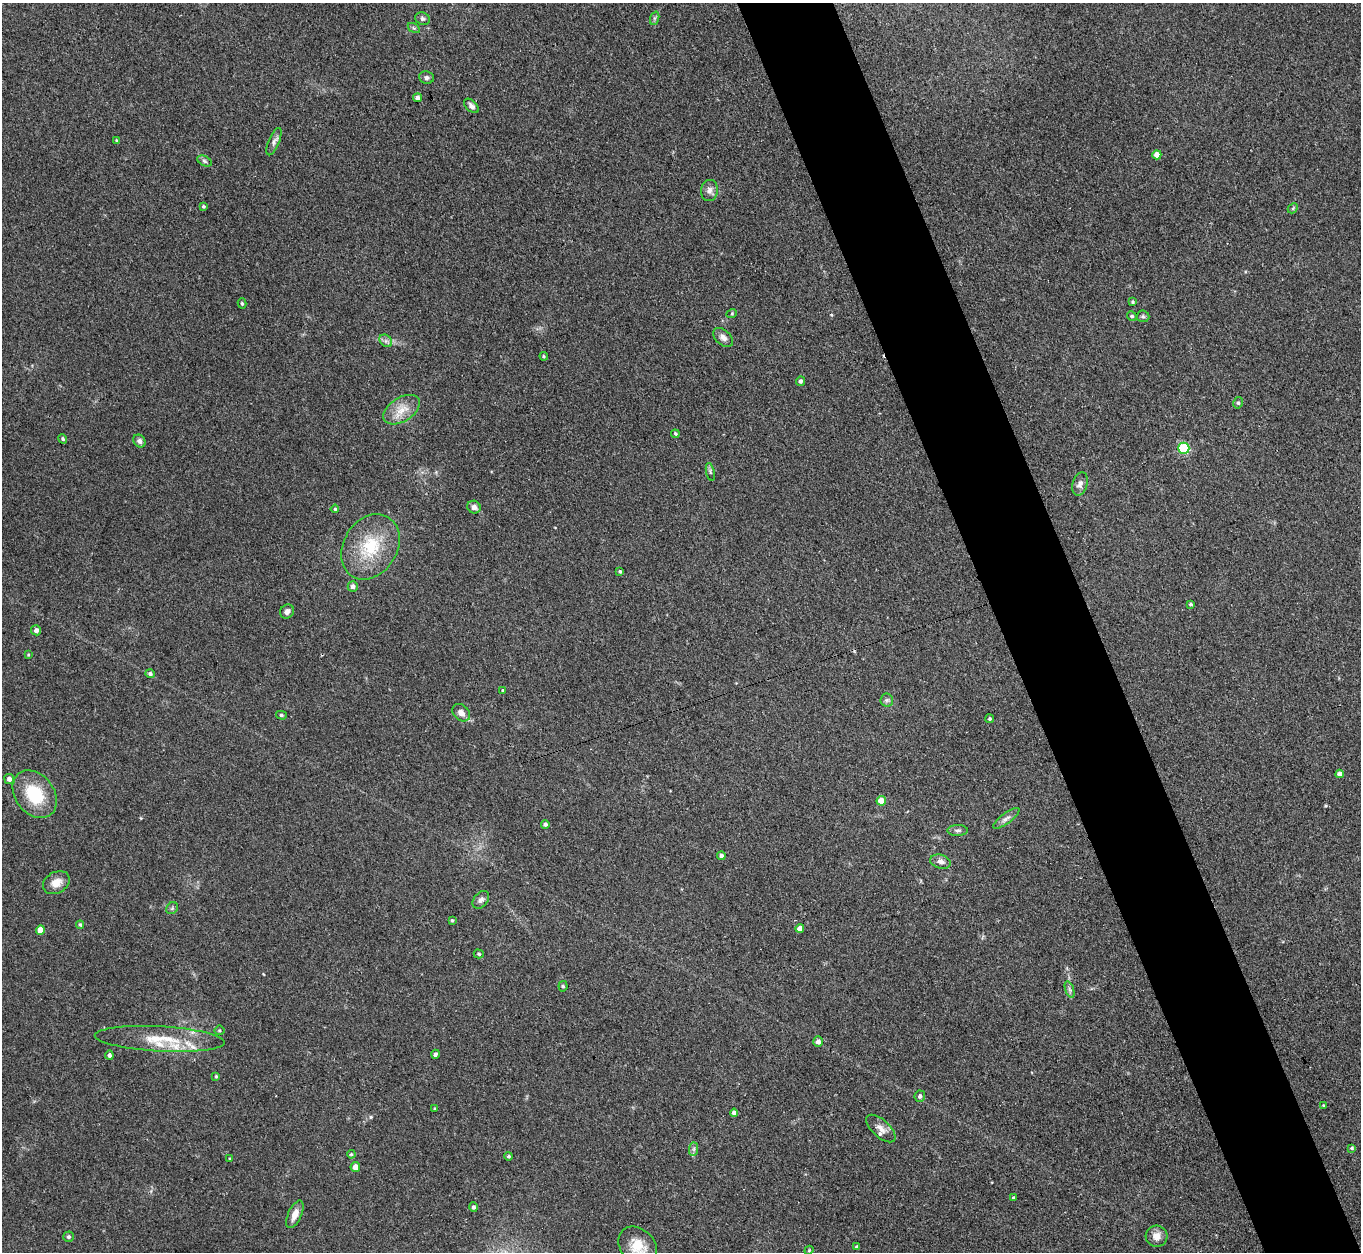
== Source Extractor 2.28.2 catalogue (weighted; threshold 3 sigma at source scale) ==
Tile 6 of 4 x 4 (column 2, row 2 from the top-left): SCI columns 1397-2755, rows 2810-4059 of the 5509 x 5488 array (HDU 1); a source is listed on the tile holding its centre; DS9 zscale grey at full resolution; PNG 1363 x 1254 px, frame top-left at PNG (2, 3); each listed source drawn as its Kron ellipse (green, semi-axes under 4 px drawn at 4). Shown black and unused: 7% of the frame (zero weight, under 3 of 4 exposures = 5% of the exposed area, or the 3 px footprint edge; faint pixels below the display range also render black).
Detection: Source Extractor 2.28.2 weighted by HDU 2 'WHT'; one run over the whole footprint, this tile lists its part. Background 0.33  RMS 0.0096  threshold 0.0431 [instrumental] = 3 sigma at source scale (4.5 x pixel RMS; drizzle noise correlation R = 1.50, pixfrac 1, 0.05/0.05 arcsec/px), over >= 5 px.
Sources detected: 93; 1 cosmic-ray / hot-pixel residue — neither listed nor drawn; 3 inside a brighter listed object's ellipse — not listed separately; the other 89 listed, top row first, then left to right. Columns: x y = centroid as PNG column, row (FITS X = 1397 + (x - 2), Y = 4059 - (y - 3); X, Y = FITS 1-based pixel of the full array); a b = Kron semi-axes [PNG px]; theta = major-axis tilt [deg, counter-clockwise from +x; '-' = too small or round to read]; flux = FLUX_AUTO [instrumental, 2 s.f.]
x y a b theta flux
655 18 7 4 71 2
423 19 7 6 - 2.5
414 28 7 4 -34 1.5
426 78 7 6 - 2.8
418 98 4 4 - 3.9
471 106 9 5 -43 3.4
117 141 4 3 - 1.3
274 142 14 5 67 3.9
1157 155 4 4 - 8
204 161 8 5 -28 1.9
709 190 10 8 83 5
203 206 4 4 - 1.3
1293 208 6 4 47 1.3
1132 302 3 3 - 1.2
242 303 5 4 - 1.4
732 313 5 3 - 0.87
1132 316 5 4 - 1.8
1143 316 6 6 - 1.8
723 337 11 7 -44 4.5
386 341 7 5 -45 2.7
544 356 4 3 - 1.1
800 381 5 4 - 2.2
1238 403 6 4 78 2.1
402 410 20 12 33 15
675 434 4 3 - 1.3
63 439 5 4 - 1.5
139 441 7 5 -49 3.1
1184 448 5 5 - 82
710 472 9 3 -78 1.7
1080 484 12 7 74 4.7
474 507 7 6 - 3.8
335 509 4 4 - 1.4
370 547 35 27 58 47
620 571 4 3 - 1.2
353 586 5 5 - 3.5
1191 604 3 3 - 1.4
287 611 7 6 - 4.1
36 630 5 5 - 3.7
28 655 4 3 - 0.82
150 674 5 4 - 2.4
503 690 4 3 - 1.3
887 700 6 6 - 2.3
461 713 10 7 -42 6.1
281 715 5 4 - 1.7
990 719 4 4 - 1.3
1340 774 4 4 - 4.7
9 779 5 5 - 3.5
35 794 26 19 -53 43
881 801 5 4 - 14
1006 818 16 5 37 4.4
545 824 4 4 - 2.6
958 830 10 5 1 2.7
721 856 4 4 - 2.8
941 862 10 7 -16 4.9
56 883 14 10 31 10
481 900 10 7 49 3.7
172 908 6 5 - 1.6
452 920 4 3 - 1.1
80 925 4 4 - 1.4
800 928 4 4 - 6.3
40 930 5 4 - 10
479 954 5 4 - 1.3
563 986 5 4 - 1.7
1069 989 9 3 -71 2.4
219 1030 5 5 - 1.2
160 1039 65 12 -3 38
818 1042 5 5 - 4.4
435 1054 4 4 - 2.1
109 1055 4 4 - 2.7
216 1076 4 3 - 1.2
920 1096 6 5 - 2.5
1323 1105 3 3 - 0.9
435 1109 3 3 - 1.4
734 1113 4 4 - 3.8
881 1128 18 8 -42 7.3
1352 1148 4 3 - 1
694 1149 7 4 89 2.3
351 1154 4 3 - 1.2
509 1156 4 4 - 1.5
230 1159 3 3 - 1.1
355 1167 5 5 - 8.1
1014 1198 4 3 - 1.5
473 1207 4 4 - 2.1
295 1214 15 6 67 8.8
1157 1236 11 10 - 7.8
68 1237 5 5 - 1.8
638 1246 22 16 -45 21
857 1247 3 3 - 1.5
809 1250 5 3 - 0.87
Isophote crosses this tile's border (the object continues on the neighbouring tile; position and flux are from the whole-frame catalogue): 1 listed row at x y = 638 1246